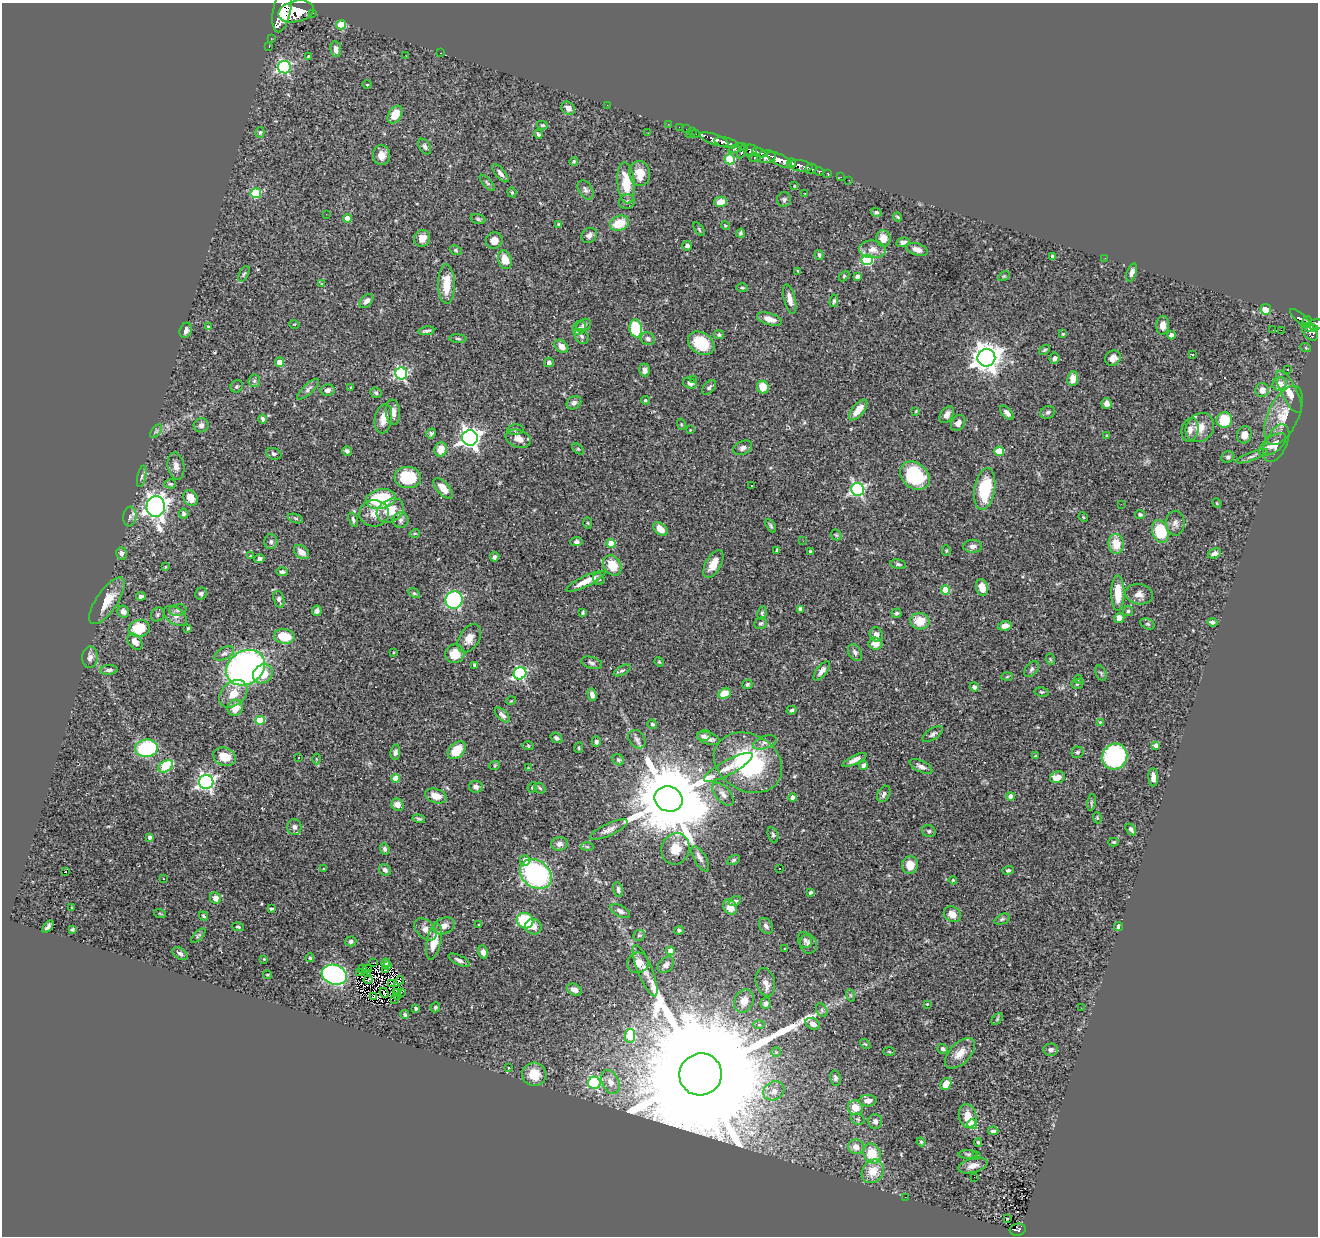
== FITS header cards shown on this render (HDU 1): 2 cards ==
NAXIS1  =                 1316
NAXIS2  =                 1234

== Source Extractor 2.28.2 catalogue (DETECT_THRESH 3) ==
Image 1316 x 1234 px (HDU 1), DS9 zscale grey, 1 PNG px = 1 image px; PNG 1320 x 1238 px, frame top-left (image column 1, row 1234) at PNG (2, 3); each listed source drawn as its Kron ellipse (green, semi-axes under 4 px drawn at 4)
Background 0.654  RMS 0.025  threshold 0.0753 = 3 sigma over >= 5 px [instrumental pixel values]
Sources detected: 475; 3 with non-positive FLUX_AUTO (blend fragments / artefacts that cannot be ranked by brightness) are neither listed nor drawn; the other 472 listed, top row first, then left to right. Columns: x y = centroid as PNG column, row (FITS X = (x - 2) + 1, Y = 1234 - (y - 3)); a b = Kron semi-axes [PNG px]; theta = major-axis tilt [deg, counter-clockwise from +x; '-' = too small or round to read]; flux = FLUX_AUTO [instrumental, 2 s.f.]
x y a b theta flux
282 10 22 8 79 3900
296 11 18 10 13 3400
312 13 3 3 - 66
341 25 5 5 - 58
271 38 2 2 - 6.6
269 47 2 2 - 6.5
336 49 8 5 -81 9
440 53 2 2 - 2.4
308 56 4 3 - 1.4
406 56 2 2 - 0.82
284 67 6 6 - 270
367 85 5 3 - 1.6
607 105 2 2 - 36
568 108 7 6 - 7.7
395 115 10 6 59 29
668 124 2 2 - 8.5
542 125 5 4 - 2.3
679 127 2 2 - 7.9
686 129 2 2 - 5.8
692 131 2 2 - 7.2
260 132 5 4 - 2.4
648 133 3 2 - 1.2
538 134 5 3 - 2.7
690 134 2 2 - 11
696 134 3 3 - 27
714 139 15 5 -19 1000
727 143 13 5 -13 750
425 147 8 5 -58 4.8
737 148 9 3 18 270
751 150 6 6 - 290
742 151 8 4 61 330
759 153 7 3 -22 240
381 155 10 8 -86 14
766 157 9 6 6 710
754 158 6 4 -11 96
730 159 5 5 - 89
779 160 13 5 -26 1500
574 161 4 3 - 1.9
792 163 4 3 - 280
800 166 12 5 -9 720
811 169 6 5 - 210
819 172 4 3 - 110
500 173 11 4 -49 6.9
640 173 12 10 -81 26
828 174 4 3 - 44
841 177 2 2 - 3.6
849 180 2 2 - 5.4
487 183 10 4 -48 3.2
626 183 21 8 -84 46
795 186 3 2 - 1.6
586 190 10 6 -59 5.2
512 192 5 4 - 2.3
256 193 5 5 - 86
805 194 2 2 - 1.4
784 199 7 7 - 4.1
627 202 8 7 - 5
720 202 6 5 - 19
876 212 5 4 - 3.2
326 214 2 2 - 1.1
898 217 4 3 - 2.2
347 218 4 4 - 23
478 219 8 4 -16 3.1
619 223 9 7 21 40
559 224 4 3 - 2.2
725 226 4 4 - 2.5
699 229 8 4 -55 2.5
741 233 4 4 - 3.3
589 235 8 7 - 7.1
422 238 8 8 - 14
883 238 8 7 - 16
494 240 8 8 - 13
903 242 7 4 11 5.2
687 246 5 4 - 5.1
873 249 13 9 -5 14
917 249 11 6 -17 11
456 250 6 4 -23 2.5
819 255 5 3 - 2.7
1053 257 4 4 - 9.1
1105 258 3 2 - 2.5
505 260 9 6 -72 27
867 260 5 5 - 160
798 271 3 2 - 1.8
1132 272 9 5 72 7.1
244 274 8 4 64 3.1
844 276 6 4 46 2
857 276 4 3 - 7
1004 276 6 4 33 1.7
322 283 4 2 - 1.1
446 284 20 8 -89 36
742 288 5 4 - 2.7
790 299 15 5 -76 13
366 301 8 5 46 6.6
834 301 6 4 81 3.5
1266 309 5 5 - 29
1300 318 13 4 -40 170
769 319 12 6 -17 14
1307 321 5 3 - 120
294 324 5 3 - 1.6
1315 324 7 5 14 310
584 325 8 6 37 6
1163 325 9 6 85 12
208 326 4 3 - 1.5
579 328 7 6 - 4.8
636 328 9 6 -81 91
1311 328 7 3 -9 240
186 330 8 5 70 6.5
1273 330 3 2 - 3.2
1281 330 2 2 - 880
426 331 8 3 9 3.7
1310 332 10 6 -53 330
1063 334 4 3 - 2
719 335 5 4 - 3.5
1171 335 4 4 - 12
582 336 8 6 -50 4.8
458 339 8 3 -5 2.4
648 339 7 6 - 5.4
701 343 14 10 -34 55
561 346 8 5 -43 15
1306 348 5 3 - 1.6
1045 350 6 4 38 2.7
1192 355 4 2 - 1.5
986 358 9 8 - 2100
1054 358 5 5 - 4.9
1113 358 8 7 - 11
280 362 4 4 - 21
549 362 5 4 - 4.1
645 370 6 5 - 7.4
1287 370 3 2 - 1.7
401 374 6 6 - 260
1073 379 7 5 84 16
693 380 3 3 - 3
254 381 6 6 - 4.1
690 383 7 5 -19 7.1
1279 384 7 6 - 15
237 386 6 5 - 3.5
351 387 3 2 - 1.4
709 387 8 5 48 3.8
763 387 6 6 - 26
308 389 14 5 43 5.9
327 390 7 5 11 6.4
1262 390 7 6 - 13
1289 392 23 8 -63 19
376 393 6 5 - 3
645 400 4 4 - 2.4
574 403 8 6 33 6.6
1106 403 5 5 - 7.2
858 410 12 5 50 24
916 411 4 3 - 1.6
393 412 12 7 -84 13
1048 412 7 6 - 4.3
1007 413 8 4 -46 6.4
947 415 9 6 54 11
1283 415 32 15 65 39
263 419 4 4 - 3.6
383 419 15 8 79 20
1224 420 8 7 - 60
958 423 9 6 55 8.5
681 424 6 3 -72 1.9
201 425 7 7 - 5.4
1200 428 15 13 49 24
515 430 8 5 5 4
690 430 3 2 - 1.2
1190 430 12 8 76 9.7
156 431 8 4 53 3.5
431 433 5 4 - 2.7
1244 435 8 7 - 14
1107 436 4 3 - 2.1
470 438 8 8 - 860
518 439 13 8 -18 14
1276 443 20 10 64 17
1273 445 16 8 36 13
743 448 10 6 26 6.5
441 449 7 6 - 22
578 449 7 4 -44 2.3
347 451 5 4 - 4.5
999 451 5 4 - 36
274 454 8 5 -19 4
1252 456 17 4 21 5.7
1228 457 7 5 23 4.4
176 466 14 8 -80 11
142 476 11 4 78 3.5
915 476 16 12 -39 120
408 477 13 10 -4 57
170 484 5 4 - 2.6
751 485 2 2 - 0.94
443 488 12 6 -48 18
857 489 6 6 - 320
985 489 21 10 80 90
190 498 8 6 -59 22
381 499 15 9 11 110
1217 503 5 4 - 1.8
1121 504 2 2 - 0.97
156 507 10 9 - 1100
390 511 14 11 30 33
374 513 15 13 5 18
184 514 5 5 - 3.8
1140 514 5 4 - 2.3
130 516 10 6 83 5.6
1083 517 5 4 - 1.7
296 518 8 3 -19 2.6
353 520 7 4 -72 4.5
400 520 8 8 - 5.6
588 523 6 4 -88 1.8
1175 523 12 9 -89 8.9
771 526 7 4 -60 2.8
660 529 8 5 -41 15
1160 531 12 8 -74 77
415 533 5 3 - 1.4
836 535 6 5 - 2.3
803 541 3 2 - 2.2
271 542 7 6 - 5.3
576 542 6 4 6 4.8
611 544 4 4 - 43
1116 544 10 7 -83 31
973 546 9 6 0 8
777 550 4 3 - 4.7
810 551 3 3 - 3.2
946 551 5 4 - 2
302 552 8 6 -42 15
121 553 6 5 - 5.4
1214 553 7 5 21 6.5
251 556 3 2 - 1.4
495 557 5 4 - 4.5
259 559 5 4 - 5.2
713 564 15 7 61 23
898 564 8 4 -10 4
612 565 11 8 -55 36
165 567 4 3 - 1.7
282 572 5 3 - 4.3
599 579 6 5 - 3.1
586 581 21 5 25 24
982 587 9 6 -76 19
945 590 4 4 - 50
414 593 6 4 -29 2.2
1118 593 18 6 90 37
201 594 6 5 - 4.1
1139 594 14 10 -8 11
141 596 5 4 - 4.4
279 599 8 5 -72 5.4
454 600 9 8 - 280
107 601 27 10 56 34
801 609 4 4 - 9.4
178 610 8 5 8 4.5
317 611 5 4 - 5.2
1128 611 5 5 - 3
123 612 6 5 - 6.3
583 613 4 4 - 2.4
762 613 7 4 82 2.9
896 613 5 5 - 2.9
158 614 7 6 - 3.7
175 616 13 8 -35 11
1119 618 5 5 - 12
920 621 9 8 - 31
1212 622 5 4 - 4.6
761 623 6 5 - 3.2
1148 624 8 5 -26 3.2
1005 626 7 4 11 10
139 628 10 8 11 51
188 628 3 3 - 1.9
876 634 7 6 - 8.5
284 636 10 7 -8 48
469 638 15 10 58 17
135 642 9 6 -51 14
875 643 7 6 - 18
393 652 4 2 - 1.3
855 652 9 6 -57 5.9
224 653 11 5 27 6.1
455 654 9 9 - 28
90 657 11 7 86 8.5
1050 659 6 3 -72 1.8
659 662 5 4 - 2
591 663 11 6 -16 5.5
475 665 3 3 - 3.8
246 668 20 16 32 580
1032 669 9 6 50 4.4
109 670 8 5 5 5.5
622 670 9 4 28 3.7
822 671 11 5 51 8.2
520 673 6 6 - 240
1101 673 8 5 -66 3.3
263 674 10 9 - 30
1007 677 5 3 - 1.8
1079 679 4 3 - 1.2
747 684 5 4 - 2.9
1077 684 6 4 18 2.9
974 687 5 4 - 4.6
1042 692 7 4 -9 2.6
724 693 6 5 - 32
233 694 16 11 43 27
592 695 6 4 -74 7.8
511 701 5 3 - 1.4
235 708 8 7 - 23
792 710 5 4 - 3.3
502 715 9 5 -44 6
260 720 4 4 - 47
1100 722 4 4 - 1.5
652 724 5 4 - 3.1
933 734 12 5 33 5
704 735 7 5 12 4.9
556 738 6 4 -33 3.7
637 739 10 7 -54 6.6
709 739 12 6 -17 9.2
596 742 5 4 - 5.1
765 742 12 6 20 7.4
1156 745 4 3 - 9
528 746 5 3 - 1.7
146 748 11 8 7 150
579 748 5 3 - 1.8
457 750 10 7 45 36
395 752 8 5 85 4.9
1077 752 6 5 - 3.2
1035 756 3 2 - 1.5
225 757 11 9 -21 32
1115 757 13 12 - 250
299 758 2 2 - 1
316 759 5 3 - 1.6
618 760 6 5 - 3.4
854 760 13 4 26 9.1
748 763 36 28 -30 200
495 765 5 3 - 1.8
864 765 4 4 - 11
166 766 8 5 35 70
921 766 12 5 -26 7.1
728 767 27 7 28 18
528 768 3 3 - 1.3
1057 777 8 5 15 23
1153 777 9 5 -88 10
396 778 4 4 - 21
206 782 7 7 - 490
476 787 7 6 - 5.8
532 787 5 4 - 2
540 788 6 4 -44 2.4
723 794 14 7 -49 10
884 794 8 6 62 5.8
436 796 11 7 -18 18
1010 796 4 4 - 8.7
793 798 4 4 - 14
669 799 14 12 -21 29000
1091 802 8 4 81 2.6
398 805 6 5 - 11
1097 818 5 4 - 1.9
419 819 6 3 -15 2.6
294 827 8 7 - 6.7
1131 829 6 4 -54 4.3
609 830 20 6 25 10
929 831 7 5 -13 3.2
773 835 8 5 -72 3.5
150 837 3 3 - 4.7
1114 842 5 4 - 2.5
559 844 8 7 - 6.6
587 847 6 4 -3 2.4
385 849 6 4 -69 4.1
675 849 16 14 71 29
700 859 14 6 -60 7.3
525 860 5 5 - 15
734 860 7 4 27 2.8
910 865 8 8 - 20
780 868 3 2 - 2.3
324 869 4 2 - 1.2
385 870 6 5 - 5.3
1008 870 6 4 17 3.2
65 872 3 3 - 5.6
536 874 17 13 -38 260
164 879 3 2 - 2.1
953 880 4 3 - 1.8
618 890 8 4 -80 4.7
810 892 4 3 - 3.5
215 898 6 5 - 8.2
735 901 6 4 27 3.3
730 907 8 6 -57 20
72 908 3 2 - 1.3
271 909 3 3 - 2.3
620 911 11 5 -29 6.7
160 914 6 3 -21 1.9
952 914 9 7 -33 16
204 916 5 3 - 2.1
1002 919 8 5 22 3
525 921 8 7 - 88
479 924 3 2 - 1.2
444 926 11 8 23 12
766 926 8 6 -55 6.2
1118 926 4 3 - 11
48 927 7 3 53 5
238 927 6 3 -14 2
533 927 8 7 - 11
72 929 4 3 - 2.4
425 929 13 8 -46 11
679 930 4 4 - 3.6
639 935 6 5 - 3.1
198 936 9 4 46 2.8
805 940 8 7 - 4.6
351 941 5 5 - 4.5
434 941 18 7 77 32
808 944 10 8 -78 7.2
785 948 2 2 - 1.6
670 951 4 4 - 21
483 952 7 4 -79 7.9
180 954 8 5 -35 4.8
310 958 4 3 - 2.6
264 959 3 3 - 1.2
459 960 11 4 -26 6.3
373 962 2 2 - 1.7
386 963 5 4 - 1.6
638 963 11 10 - 16
666 965 9 6 44 8
388 966 3 2 - 0.32
363 969 3 2 - 1.4
367 969 4 2 - 0.33
385 970 3 2 - 1.6
645 971 27 7 -68 17
359 973 2 2 - 1.3
368 973 3 2 - 0.68
268 975 4 3 - 1.9
334 975 13 9 -18 470
368 980 4 2 - 1.6
400 980 4 2 - 1.7
765 982 14 9 -74 11
392 983 2 2 - 0.9
398 989 3 2 - 1.7
574 990 8 5 -27 9.1
397 992 3 2 - 1.3
401 992 2 2 - 6.9
384 993 5 2 - 0.83
850 995 6 4 -71 2.5
397 996 3 2 - 2
373 997 3 2 - 1.9
394 999 2 2 - 1.2
744 1001 12 9 63 15
766 1003 6 5 - 4.7
927 1004 4 4 - 1.3
435 1007 5 4 - 2.9
416 1008 4 3 - 2.7
1081 1008 2 2 - 2.5
822 1010 7 5 -61 3.5
405 1014 4 4 - 3.9
997 1019 7 4 46 2.2
813 1024 8 5 -28 9.3
759 1025 5 4 - 1.9
630 1036 7 5 82 80
865 1044 6 3 -43 2.1
943 1049 6 4 -34 3.8
1051 1050 7 6 - 4.7
889 1051 6 4 -2 1.7
776 1052 5 5 - 2.3
960 1053 19 10 45 22
508 1068 3 3 - 8.5
534 1074 12 12 - 28
700 1074 21 21 - 110000
835 1078 8 5 -82 5.4
610 1082 12 8 -64 17
594 1083 6 6 - 170
946 1084 6 5 - 23
774 1091 11 9 27 15
868 1101 8 6 1 11
855 1108 8 7 - 20
968 1116 12 8 -76 22
858 1119 7 5 -21 3
875 1122 7 6 - 6.6
972 1124 5 5 - 56
993 1131 5 4 - 3.9
921 1142 4 4 - 1.8
978 1142 4 4 - 2.1
856 1147 8 7 - 13
872 1153 10 8 -65 41
968 1154 9 4 0 2.6
976 1156 3 3 - 1.7
973 1166 15 7 15 12
873 1171 12 10 56 28
974 1177 2 2 - 0.36
905 1197 2 2 - 1.9
1007 1219 3 2 - 6.6
1018 1230 8 6 10 93
At the frame edge (FLAGS 8, measured only in part): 2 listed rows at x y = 282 10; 1315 324
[3 non-positive-flux detections neither listed nor drawn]